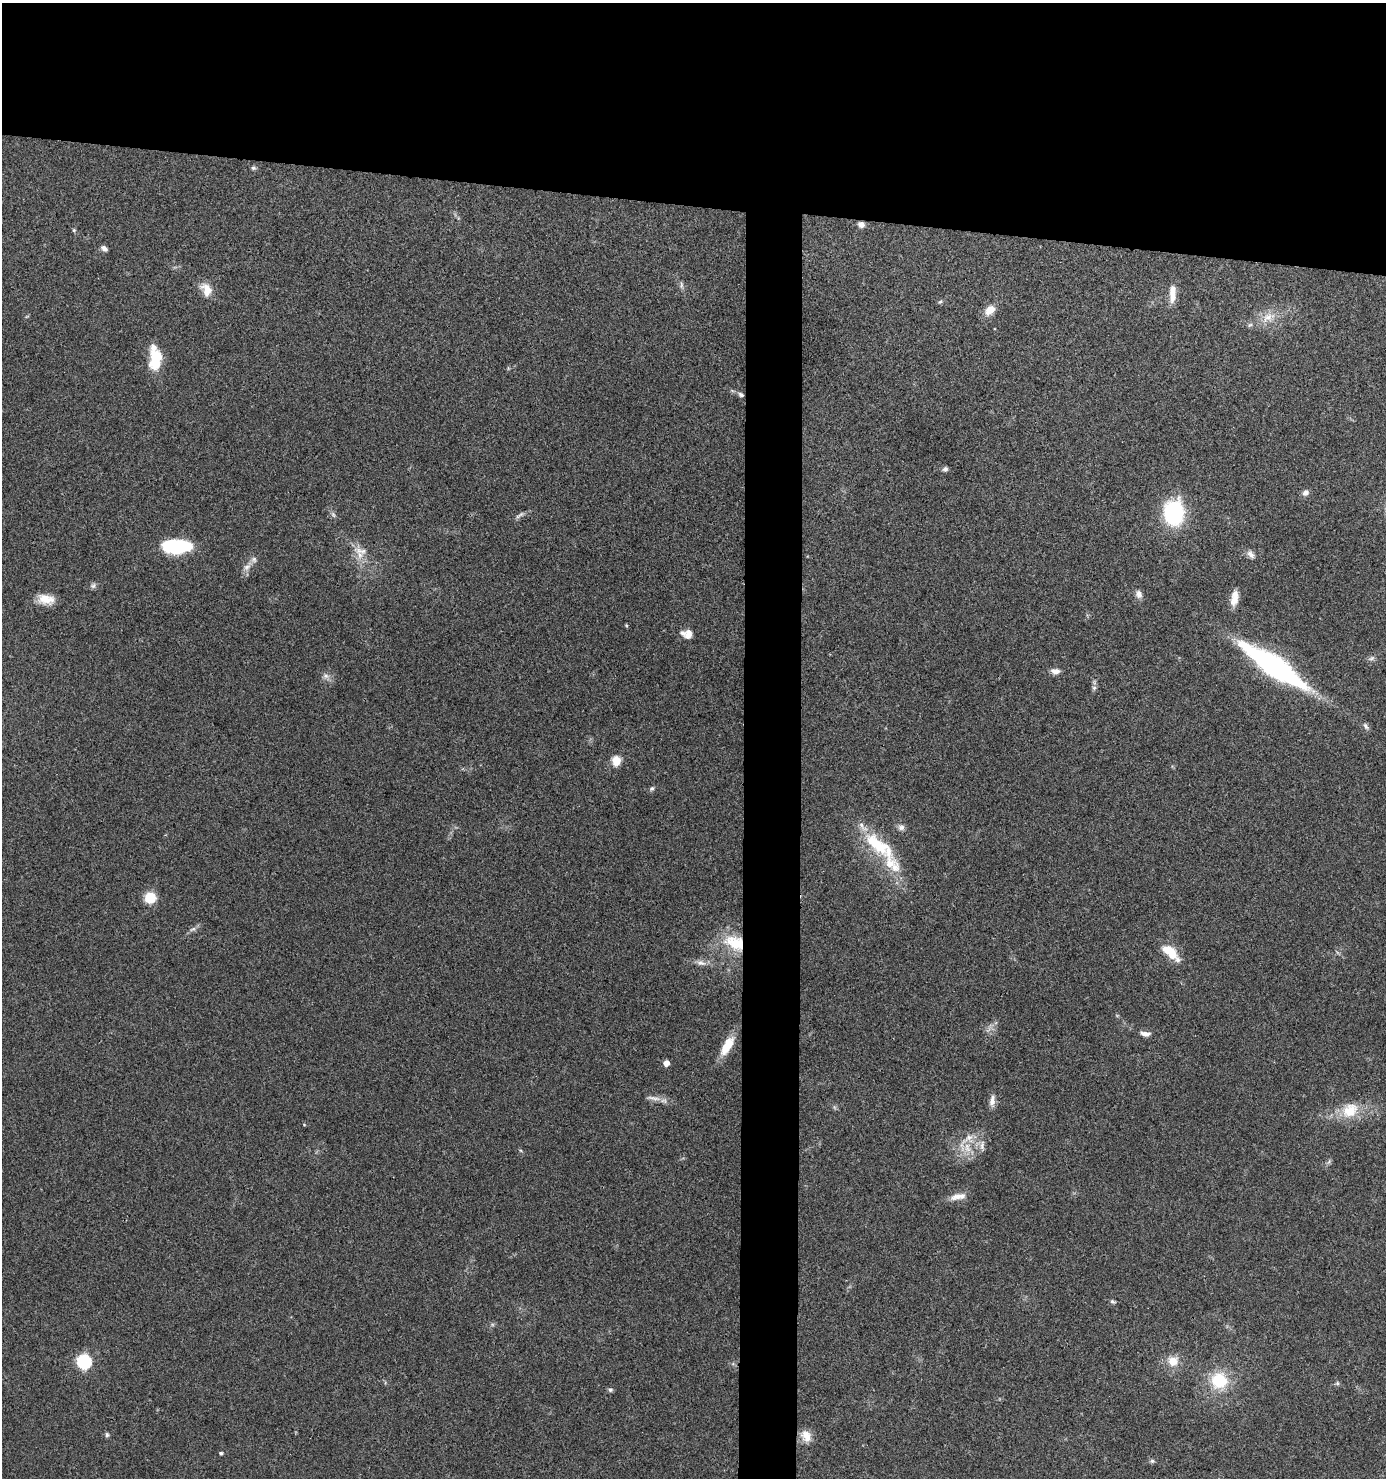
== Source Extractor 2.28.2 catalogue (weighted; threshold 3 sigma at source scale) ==
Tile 2 of 3 x 3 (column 2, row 1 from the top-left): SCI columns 1487-2870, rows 2952-4427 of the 4448 x 4427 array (HDU 1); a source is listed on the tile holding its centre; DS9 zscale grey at full resolution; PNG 1388 x 1480 px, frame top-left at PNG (2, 3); no overlay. Shown black and unused: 17% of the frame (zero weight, under 3 of 4 exposures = <1% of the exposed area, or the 3 px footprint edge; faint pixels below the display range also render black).
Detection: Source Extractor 2.28.2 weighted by HDU 2 'WHT'; one run over the whole footprint, this tile lists its part. Background 0.078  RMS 0.0058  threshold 0.0262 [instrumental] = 3 sigma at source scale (4.5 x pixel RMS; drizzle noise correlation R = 1.50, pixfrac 1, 0.05/0.05 arcsec/px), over >= 5 px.
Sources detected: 71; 9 inside a brighter listed object's ellipse — not listed separately; the other 62 listed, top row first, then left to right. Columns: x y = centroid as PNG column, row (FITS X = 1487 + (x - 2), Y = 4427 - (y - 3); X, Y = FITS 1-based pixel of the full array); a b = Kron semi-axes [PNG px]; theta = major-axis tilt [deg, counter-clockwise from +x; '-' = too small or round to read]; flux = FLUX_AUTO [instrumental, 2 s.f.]
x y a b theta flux
253 168 6 5 - 1.2
861 224 8 7 - 2.9
74 230 5 4 - 0.81
104 248 8 5 -38 2
681 285 11 4 -85 1.4
206 290 17 11 -66 8.1
1172 294 23 8 88 7.3
940 302 7 5 31 1.1
990 310 15 10 45 6.6
1268 317 23 11 28 9.9
155 359 23 12 86 19
741 395 7 5 -27 1.5
945 469 7 6 - 1.6
1305 493 8 8 - 2.3
1174 513 21 16 -89 60
521 514 10 5 35 1.6
333 515 8 5 -70 1.4
176 546 28 13 0 44
361 551 24 8 -11 6
1251 554 13 7 -49 2.7
247 567 12 8 39 3.3
93 586 8 7 - 1.6
1139 594 10 8 -69 2.8
1234 598 19 8 81 6.1
46 599 20 11 -8 8.8
688 634 11 9 71 4.3
1371 658 10 6 18 1.7
1274 666 69 16 -34 140
1055 671 10 7 -3 3.4
326 676 10 7 -19 2.5
1094 688 6 6 - 1.2
1366 726 10 6 -51 1.7
616 761 8 7 - 9.7
652 788 7 5 42 1.3
901 827 9 9 - 2.5
878 845 51 15 -40 33
150 898 12 11 - 11
193 929 10 5 26 1.8
735 943 30 19 -26 24
1170 952 23 11 -44 13
701 963 14 7 -15 3.4
1145 1034 14 6 -7 2.9
727 1046 25 10 59 12
666 1063 4 4 - 5.2
654 1098 23 5 -8 4.1
992 1101 15 7 84 3.7
1350 1110 23 18 34 16
304 1125 5 3 - 0.48
967 1138 24 12 32 9.4
982 1145 15 6 87 2.9
1329 1162 9 3 45 1.1
958 1196 21 8 16 5.6
1112 1301 7 5 -27 1.1
84 1361 7 6 - 100
1173 1361 13 12 - 8.1
1219 1381 18 18 - 24
1337 1383 6 5 - 0.95
610 1390 6 5 - 1.3
107 1435 6 5 - 1.2
806 1436 16 12 -64 6.8
221 1453 4 4 - 1.1
1152 1461 7 5 0 1.2
Overlapping masked pixels (flux is a lower limit): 1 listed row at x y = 735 943